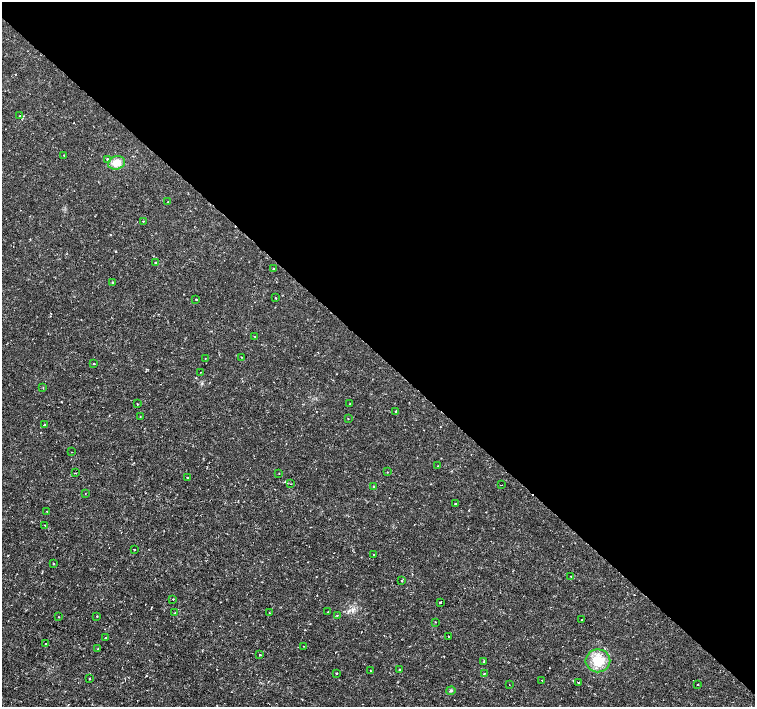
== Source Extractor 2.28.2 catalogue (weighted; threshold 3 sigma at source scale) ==
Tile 3 of 4 x 4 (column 3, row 1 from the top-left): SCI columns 3015-4519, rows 4391-5799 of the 6041 x 6034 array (HDU 1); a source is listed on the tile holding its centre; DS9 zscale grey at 2 x 2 block average (1 PNG px = mean of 2 x 2 image px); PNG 757 x 709 px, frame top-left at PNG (2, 2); each listed source drawn as its Kron ellipse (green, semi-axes under 4 px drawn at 4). Shown black and unused: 50% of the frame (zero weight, under 2 of 3 exposures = <1% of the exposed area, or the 3 px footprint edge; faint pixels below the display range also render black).
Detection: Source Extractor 2.28.2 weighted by HDU 2 'WHT'; one run over the whole footprint, this tile lists its part. Background 0.00334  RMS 0.0011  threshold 0.00482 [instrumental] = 3 sigma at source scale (4.5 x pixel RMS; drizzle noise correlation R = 1.50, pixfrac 1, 0.0396/0.0396 arcsec/px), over >= 5 px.
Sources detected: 69; all 69 listed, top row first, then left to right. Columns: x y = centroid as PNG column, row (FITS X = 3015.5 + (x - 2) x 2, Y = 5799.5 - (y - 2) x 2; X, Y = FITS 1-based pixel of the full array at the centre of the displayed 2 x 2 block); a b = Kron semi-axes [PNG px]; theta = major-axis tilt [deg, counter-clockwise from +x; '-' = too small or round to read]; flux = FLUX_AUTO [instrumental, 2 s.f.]
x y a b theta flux
20 116 2 2 - 0.32
64 155 2 2 - 0.19
107 159 2 2 - 0.51
116 163 8 6 18 2.6
168 202 2 2 - 0.088
143 221 2 2 - 0.21
155 263 3 2 - 0.41
273 268 2 2 - 0.23
112 282 3 3 - 0.24
275 298 2 2 - 0.27
196 299 2 2 - 0.42
255 336 2 2 - 0.11
242 357 2 2 - 0.12
205 358 2 2 - 0.075
94 364 2 2 - 0.42
201 372 2 2 - 0.1
43 388 2 2 - 0.18
137 404 3 2 - 0.11
350 404 2 2 - 0.12
396 411 2 2 - 0.26
140 416 2 2 - 0.12
348 419 2 2 - 0.16
44 424 2 2 - 0.48
72 452 2 2 - 0.09
438 466 2 2 - 0.17
387 472 2 2 - 0.24
75 473 2 2 - 0.18
279 473 2 2 - 0.11
188 478 2 2 - 0.21
291 484 2 2 - 0.11
501 485 2 2 - 0.11
374 487 2 2 - 0.32
85 494 2 2 - 0.081
455 503 2 2 - 0.3
47 511 2 2 - 0.13
45 525 2 2 - 0.91
134 550 2 2 - 0.35
374 554 2 2 - 0.27
54 563 2 2 - 0.54
571 577 3 2 - 0.16
402 580 2 2 - 0.83
173 599 2 2 - 0.24
440 602 2 2 - 0.53
328 612 2 2 - 0.58
175 613 3 2 - 0.12
269 613 2 2 - 0.083
337 615 2 2 - 0.16
97 616 2 2 - 0.12
59 617 2 2 - 0.13
582 619 2 2 - 0.1
435 622 2 2 - 0.14
449 636 2 2 - 0.18
106 638 2 2 - 0.76
46 643 2 2 - 0.2
303 646 2 2 - 0.1
98 649 2 2 - 0.46
260 655 2 2 - 0.23
598 661 12 11 - 5.4
484 662 3 2 - 0.12
399 670 3 2 - 0.16
370 671 2 2 - 0.17
336 673 2 2 - 0.3
484 673 2 2 - 0.12
89 678 2 2 - 0.28
542 680 2 2 - 0.16
579 682 2 2 - 0.18
698 684 2 2 - 0.35
509 685 2 2 - 0.11
451 691 4 3 - 0.35
Diffuse or blended objects may show on this block-average render without a row.